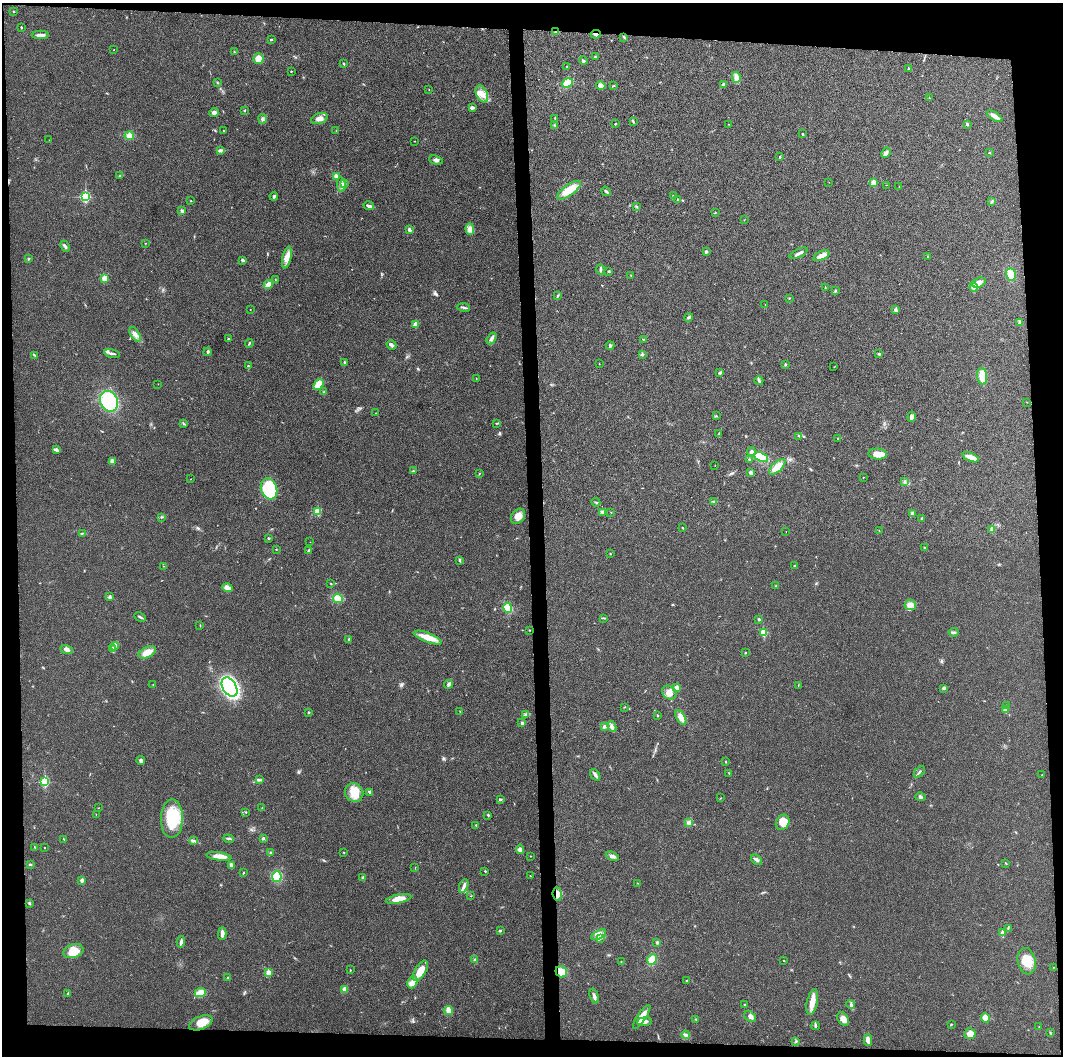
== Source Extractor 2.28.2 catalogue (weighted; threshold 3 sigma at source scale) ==
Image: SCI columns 1-4241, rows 6-4221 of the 4252 x 4226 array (HDU 1 of 3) = the unmasked area's bounding box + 8 px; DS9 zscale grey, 4 x 4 block average (1 PNG px = mean of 4 x 4 image px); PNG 1065 x 1058 px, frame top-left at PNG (2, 3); each listed source drawn as its Kron ellipse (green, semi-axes under 4 px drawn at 4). Shown black and unused: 9% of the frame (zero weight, under 3 of 4 exposures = <1% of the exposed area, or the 3 px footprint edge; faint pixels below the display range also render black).
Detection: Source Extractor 2.28.2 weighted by HDU 2 'WHT'. Background 0.0204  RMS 0.0055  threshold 0.025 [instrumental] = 3 sigma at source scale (4.5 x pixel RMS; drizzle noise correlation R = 1.50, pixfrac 1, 0.05/0.05 arcsec/px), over >= 5 px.
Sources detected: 322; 2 too faint to see at this stretch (4 x 4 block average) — neither listed nor drawn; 3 coinciding with a brighter row at this scale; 9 inside a brighter listed object's ellipse — not listed separately; the other 308 listed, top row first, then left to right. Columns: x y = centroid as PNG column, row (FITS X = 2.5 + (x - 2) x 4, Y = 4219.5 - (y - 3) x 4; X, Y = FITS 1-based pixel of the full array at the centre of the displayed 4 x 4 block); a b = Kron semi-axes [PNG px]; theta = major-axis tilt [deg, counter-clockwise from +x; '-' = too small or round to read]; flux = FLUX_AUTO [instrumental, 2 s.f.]
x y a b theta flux
13 12 2 2 - 2
21 28 2 2 - 6.7
556 32 3 2 - 4.2
596 34 5 2 - 6.1
40 35 8 3 0 12
624 37 3 2 - 2.3
271 40 2 2 - 2.9
114 50 2 2 - 1
234 52 2 2 - 1.5
595 57 2 2 - 2.8
258 59 5 5 - 31
583 61 4 2 - 5.1
344 64 2 2 - 3.1
567 66 2 2 - 1.2
908 68 2 2 - 4.6
291 71 2 2 - 4
736 77 5 4 - 12
218 83 2 2 - 1.4
567 83 6 4 20 31
723 84 3 3 - 6.3
601 86 4 4 - 14
613 86 4 2 - 2.1
429 90 2 2 - 1.1
482 94 9 5 -63 32
929 98 2 2 - 3
472 108 3 2 - 9
245 110 2 2 - 2.1
214 112 5 4 - 10
995 116 9 3 -32 15
319 118 8 5 20 19
555 118 3 2 - 2.3
263 119 5 3 - 6.8
633 122 3 2 - 3.7
615 124 2 2 - 5.7
729 124 2 2 - 0.77
967 124 3 2 - 4.5
555 125 3 2 - 2.3
223 131 2 2 - 1.6
336 131 2 2 - 1.5
803 134 2 2 - 4.6
129 136 4 4 - 18
49 140 2 2 - 1.1
414 141 2 2 - 1.3
220 151 2 2 - 2.5
886 153 5 3 - 8.4
989 153 2 2 - 2.2
780 157 3 2 - 2.3
436 160 7 3 -16 9.1
120 176 2 2 - 2.5
336 176 4 3 - 12
829 182 2 2 - 0.55
345 183 2 2 - 1.8
873 183 2 2 - 69
341 185 7 3 -80 12
886 185 2 2 - 0.72
899 187 2 2 - 1.3
569 190 14 5 35 68
606 191 5 2 - 5.1
274 196 4 2 - 4.7
673 196 3 2 - 1.8
85 197 3 2 - 350
678 199 2 2 - 4.9
191 201 2 2 - 1.5
992 201 2 2 - 2.5
369 206 5 2 - 10
637 207 4 2 - 3.2
182 211 3 2 - 3.5
715 212 3 2 - 1.4
744 220 2 2 - 0.99
470 229 5 4 - 13
409 230 3 2 - 7.8
146 243 2 2 - 0.89
65 246 6 2 -66 6.2
706 252 3 3 - 5.8
799 253 10 2 25 11
821 256 9 4 25 19
287 257 11 4 77 22
928 257 2 2 - 3.8
28 259 2 2 - 5.7
243 260 3 3 - 6.9
601 269 5 2 - 6.8
609 271 2 2 - 3.8
631 275 2 2 - 1.7
1011 275 6 5 - 42
105 278 4 4 - 17
275 279 2 2 - 1.5
979 282 7 5 18 17
268 284 5 3 - 25
974 287 4 3 - 7.5
825 288 2 2 - 1.7
835 291 3 2 - 3.7
557 296 3 2 - 2.4
789 298 2 2 - 1.9
765 304 2 2 - 0.61
463 307 7 2 -9 5.3
250 309 2 2 - 0.91
896 310 2 2 - 22
689 317 4 3 - 4.6
1020 322 3 2 - 6.7
415 325 2 2 - 52
135 334 8 4 -57 15
492 338 6 3 58 9.1
228 339 3 2 - 2.1
643 339 2 2 - 1.8
249 343 4 2 - 3.1
392 345 5 2 - 7.6
610 345 4 3 - 6.7
208 352 4 2 - 3.4
112 353 8 2 -12 7.8
642 354 2 2 - 13
879 354 4 2 - 4.6
34 355 2 2 - 1.4
344 363 3 2 - 3
599 364 2 2 - 2
785 364 3 2 - 2.3
248 366 2 2 - 2.5
834 367 2 2 - 0.96
719 373 3 3 - 3.7
982 376 8 5 -81 34
476 378 2 2 - 1.2
759 381 4 3 - 5
158 384 2 2 - 0.83
318 384 6 4 52 39
324 392 3 2 - 2.9
109 401 11 8 -63 230
1027 402 2 2 - 0.98
375 413 2 2 - 0.78
716 416 3 2 - 2.3
912 417 5 4 - 11
183 423 3 2 - 1.2
496 423 2 2 - 1.9
719 434 3 2 - 2.3
799 436 2 2 - 1.5
838 438 2 2 - 2.3
56 450 3 2 - 12
751 452 4 3 - 9.1
878 454 9 5 -6 31
761 457 7 4 -26 60
971 457 9 3 -21 31
749 459 2 2 - 5.7
112 461 2 2 - 41
715 465 2 2 - 1.1
777 467 10 5 43 37
413 471 2 2 - 1.3
751 473 4 3 - 5.8
479 474 2 2 - 1.5
863 477 2 2 - 2
191 479 2 2 - 0.94
905 482 3 2 - 2.4
269 489 11 8 -70 220
596 502 4 2 - 3.4
713 502 2 2 - 2.7
318 511 2 2 - 120
602 512 2 2 - 3.3
611 512 2 2 - 1.8
912 514 4 4 - 7.4
518 516 8 6 52 26
161 517 2 2 - 1.5
922 518 2 2 - 8.8
682 527 3 2 - 1.9
991 529 3 2 - 4.1
786 531 2 2 - 0.9
879 531 2 2 - 1.2
82 533 4 2 - 3.2
268 538 3 2 - 2.9
310 542 2 2 - 0.61
925 547 2 2 - 2.2
276 549 2 2 - 1.4
308 550 3 2 - 4
610 554 3 2 - 1.8
460 560 4 2 - 3
163 566 2 2 - 0.98
795 566 3 2 - 4
331 583 2 2 - 1.5
776 586 2 2 - 1.5
227 588 5 4 - 19
109 596 4 2 - 3.4
338 598 5 4 - 32
910 605 6 5 - 20
508 608 5 3 - 38
140 617 6 2 -29 5.4
604 618 4 2 - 3.6
759 619 2 2 - 1.8
200 626 2 2 - 1.5
529 630 2 2 - 1.6
763 632 2 2 - 130
953 632 5 2 - 4.4
428 638 15 4 -20 39
348 639 3 2 - 1.7
114 646 4 3 - 7.5
66 649 6 4 -19 11
113 649 3 3 - 7.8
147 652 9 5 25 37
745 653 2 2 - 4
448 684 4 3 - 5.7
153 685 2 2 - 0.71
798 685 3 2 - 0.86
230 687 10 7 -60 510
677 688 2 2 - 32
944 688 3 3 - 6.2
669 693 8 6 -39 21
1006 706 2 2 - 1.7
624 707 2 2 - 1.6
1005 710 2 2 - 36
309 712 2 2 - 3.3
460 712 2 2 - 1.4
525 715 3 2 - 3.2
658 716 3 2 - 2
681 717 8 4 -62 24
522 723 3 2 - 6
604 726 4 3 - 5.5
612 727 5 3 - 10
141 760 4 3 - 6.7
725 762 2 2 - 1.6
919 772 7 2 46 5.9
729 773 3 2 - 1.6
595 775 6 2 -51 12
1042 775 2 2 - 1
259 780 3 2 - 3.1
44 782 2 2 - 240
370 792 4 2 - 7.5
354 793 10 9 - 43
920 797 5 2 - 4.6
721 798 2 2 - 1.1
500 799 3 2 - 4.8
99 808 2 2 - 0.75
262 808 2 2 - 1.1
246 812 2 2 - 1.8
96 814 2 2 - 0.95
488 815 3 2 - 2.8
172 819 19 11 89 120
783 822 8 6 61 27
688 823 3 3 - 5.6
476 825 2 2 - 2.8
263 838 3 2 - 3.6
64 839 3 2 - 1.9
229 839 5 2 - 4.7
193 841 2 2 - 2.7
35 847 3 2 - 2
45 848 2 2 - 1.2
520 849 5 3 - 9
270 853 2 2 - 1.5
344 853 2 2 - 1.7
219 856 12 4 -8 26
530 856 2 2 - 1.3
612 856 7 3 -22 9.3
757 860 6 3 -39 7.7
1006 863 3 2 - 1.6
30 865 3 2 - 2.6
231 865 4 3 - 13
415 867 2 2 - 0.65
485 871 2 2 - 4
243 873 3 2 - 2.1
530 876 2 2 - 1.5
277 877 5 5 - 58
363 877 3 2 - 3.2
82 880 2 2 - 30
637 883 2 2 - 1.3
464 886 7 3 68 15
557 894 7 4 -84 23
471 896 2 2 - 1.1
399 899 13 4 12 37
29 903 2 2 - 5.2
1008 928 2 2 - 1.6
500 931 3 2 - 3.4
1002 932 3 2 - 9.1
222 934 6 2 88 17
599 935 8 3 27 15
601 938 3 2 - 3.7
181 942 6 2 80 9.4
657 942 2 2 - 2.7
73 951 10 6 17 47
652 959 5 4 - 31
474 960 3 3 - 4.3
784 960 2 2 - 3.4
621 961 2 2 - 1.6
1027 961 13 9 -79 50
1054 967 2 2 - 0.92
350 970 2 2 - 2.2
420 971 11 5 59 46
561 972 6 5 - 30
268 973 2 2 - 57
228 978 3 2 - 2.8
687 981 2 2 - 1.9
412 982 6 5 - 18
345 989 4 3 - 12
200 993 6 4 23 27
68 994 2 2 - 9.3
594 996 7 3 -73 10
812 1002 13 5 78 34
851 1004 4 2 - 5.6
745 1005 2 2 - 2.7
449 1011 4 3 - 25
750 1016 6 4 -41 11
642 1017 14 4 56 39
985 1018 4 4 - 33
696 1019 3 2 - 2
843 1019 7 5 -55 22
644 1022 7 3 6 14
201 1023 12 6 22 51
951 1024 2 2 - 2.6
815 1026 4 2 - 4.6
1039 1026 2 2 - 1
1050 1033 3 2 - 2.6
970 1034 5 5 - 26
686 1035 4 3 - 8.6
868 1040 5 3 - 20
796 1041 3 2 - 2.9
Overlapping masked pixels (flux is a lower limit): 3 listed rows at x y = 556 32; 596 34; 557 894
Diffuse or blended objects may show on this block-average render without a row.